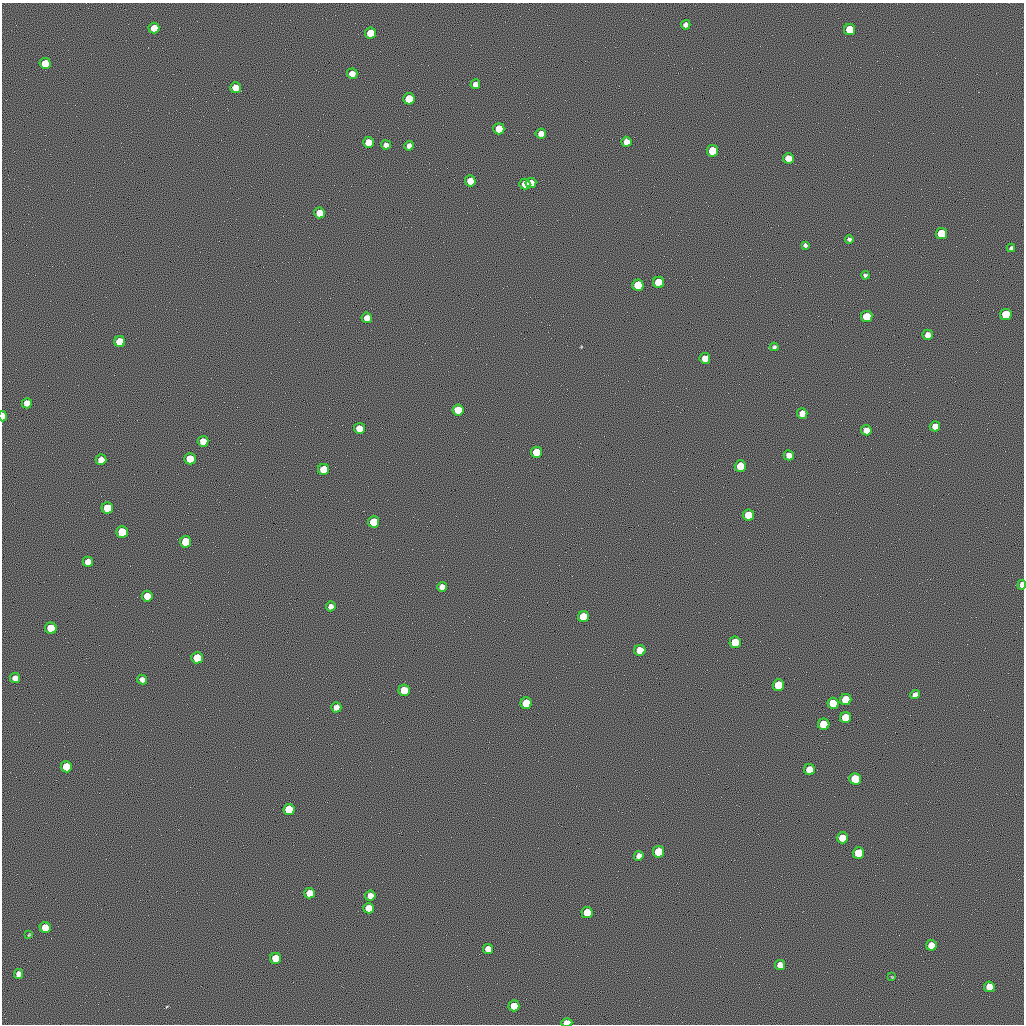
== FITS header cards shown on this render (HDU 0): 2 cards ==
NAXIS1  =                 1022 / length of data axis 1
NAXIS2  =                 1022 / length of data axis 2

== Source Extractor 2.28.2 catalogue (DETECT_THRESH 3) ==
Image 1022 x 1022 px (HDU 0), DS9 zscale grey, 1 PNG px = 1 image px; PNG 1026 x 1026 px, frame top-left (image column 1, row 1022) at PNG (2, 3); each listed source drawn as its Kron ellipse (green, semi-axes under 4 px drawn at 4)
Background 0.186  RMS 90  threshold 271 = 3 sigma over >= 5 px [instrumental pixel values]
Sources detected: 98; all 98 listed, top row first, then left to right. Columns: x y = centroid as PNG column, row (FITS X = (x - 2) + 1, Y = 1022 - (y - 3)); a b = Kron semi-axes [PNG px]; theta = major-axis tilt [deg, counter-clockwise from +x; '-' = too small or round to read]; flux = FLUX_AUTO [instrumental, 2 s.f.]
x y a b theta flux
686 25 5 4 - 24000
154 28 5 5 - 90000
850 30 5 5 - 190000
370 33 5 5 - 110000
45 63 5 5 - 110000
352 74 5 5 - 48000
475 84 5 5 - 34000
236 88 5 5 - 87000
409 99 5 5 - 160000
499 129 5 5 - 100000
541 133 5 5 - 40000
368 142 5 5 - 83000
626 142 5 5 - 39000
386 145 5 4 - 28000
409 146 5 4 - 30000
712 151 5 5 - 170000
788 158 5 5 - 65000
470 181 5 5 - 64000
531 183 5 5 - 64000
525 184 5 5 - 62000
320 213 5 5 - 81000
941 234 5 5 - 190000
849 239 4 3 - 13000
805 245 4 4 - 13000
1011 248 4 3 - 9500
865 275 4 4 - 12000
659 282 5 5 - 170000
638 285 5 5 - 150000
1006 314 5 5 - 180000
867 316 5 5 - 150000
367 318 5 5 - 47000
928 335 5 5 - 45000
120 342 5 5 - 140000
774 347 4 4 - 13000
705 358 5 5 - 62000
27 403 5 5 - 47000
458 410 5 5 - 140000
802 413 5 5 - 48000
3 416 5 3 - 49000
935 426 5 5 - 53000
359 428 5 5 - 82000
866 430 5 5 - 51000
203 441 5 5 - 63000
536 452 5 5 - 170000
789 455 5 5 - 36000
190 459 5 5 - 130000
101 460 5 5 - 55000
740 466 5 5 - 150000
323 469 5 5 - 130000
107 508 5 5 - 150000
748 515 5 5 - 140000
374 522 5 5 - 180000
122 532 6 5 - 170000
186 542 6 5 - 190000
88 562 5 5 - 46000
1022 585 5 4 - 31000
442 587 5 5 - 34000
147 596 5 5 - 77000
331 606 5 5 - 30000
583 617 5 5 - 150000
51 628 6 5 - 190000
735 642 5 5 - 190000
640 650 5 5 - 140000
197 658 5 5 - 160000
15 678 5 5 - 44000
142 679 5 5 - 33000
778 685 6 5 - 160000
404 690 5 5 - 160000
915 695 5 4 - 24000
846 700 6 5 - 190000
526 703 6 5 - 190000
833 703 5 5 - 130000
336 707 5 5 - 41000
845 718 5 5 - 130000
824 724 5 5 - 170000
66 767 5 5 - 150000
810 770 5 5 - 120000
855 779 6 5 - 190000
289 809 5 5 - 180000
842 838 5 5 - 120000
659 852 5 5 - 190000
858 853 5 5 - 180000
639 856 5 4 - 30000
309 893 5 5 - 81000
370 896 5 5 - 51000
369 908 5 5 - 80000
587 913 5 5 - 140000
45 927 5 5 - 99000
29 935 3 2 - 5100
931 945 5 5 - 70000
488 949 5 5 - 56000
276 958 5 5 - 120000
780 965 5 5 - 52000
19 974 5 4 - 32000
892 977 4 3 - 4800
989 987 5 5 - 72000
514 1006 5 5 - 100000
567 1023 5 4 - 90000
At the frame edge (FLAGS 8, measured only in part): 3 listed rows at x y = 3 416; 1022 585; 567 1023